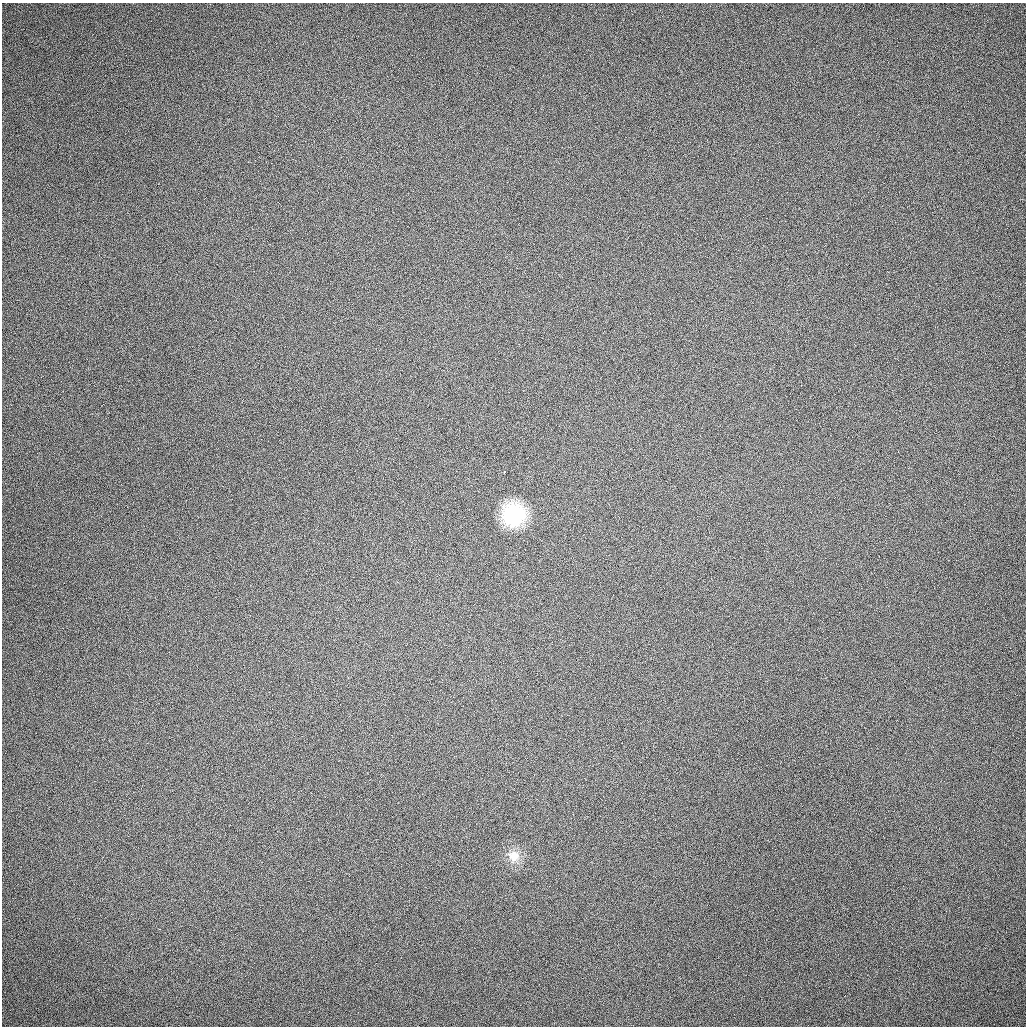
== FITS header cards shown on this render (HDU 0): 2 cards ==
NAXIS1  =                 1024 / length of data axis 1
NAXIS2  =                 1024 / length of data axis 2

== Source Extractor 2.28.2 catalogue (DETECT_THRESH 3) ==
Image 1024 x 1024 px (HDU 0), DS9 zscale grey, 1 PNG px = 1 image px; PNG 1028 x 1028 px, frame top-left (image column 1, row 1024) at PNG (2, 3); no overlay
Background 274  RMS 16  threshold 49.1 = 3 sigma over >= 5 px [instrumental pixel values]
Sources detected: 3; all 3 listed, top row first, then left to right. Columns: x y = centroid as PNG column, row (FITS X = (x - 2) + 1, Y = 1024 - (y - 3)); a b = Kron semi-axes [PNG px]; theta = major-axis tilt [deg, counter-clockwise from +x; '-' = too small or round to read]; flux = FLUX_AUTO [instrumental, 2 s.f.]
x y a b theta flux
504 472 3 2 - 2500
514 514 18 18 - 97000
514 856 11 11 - 17000